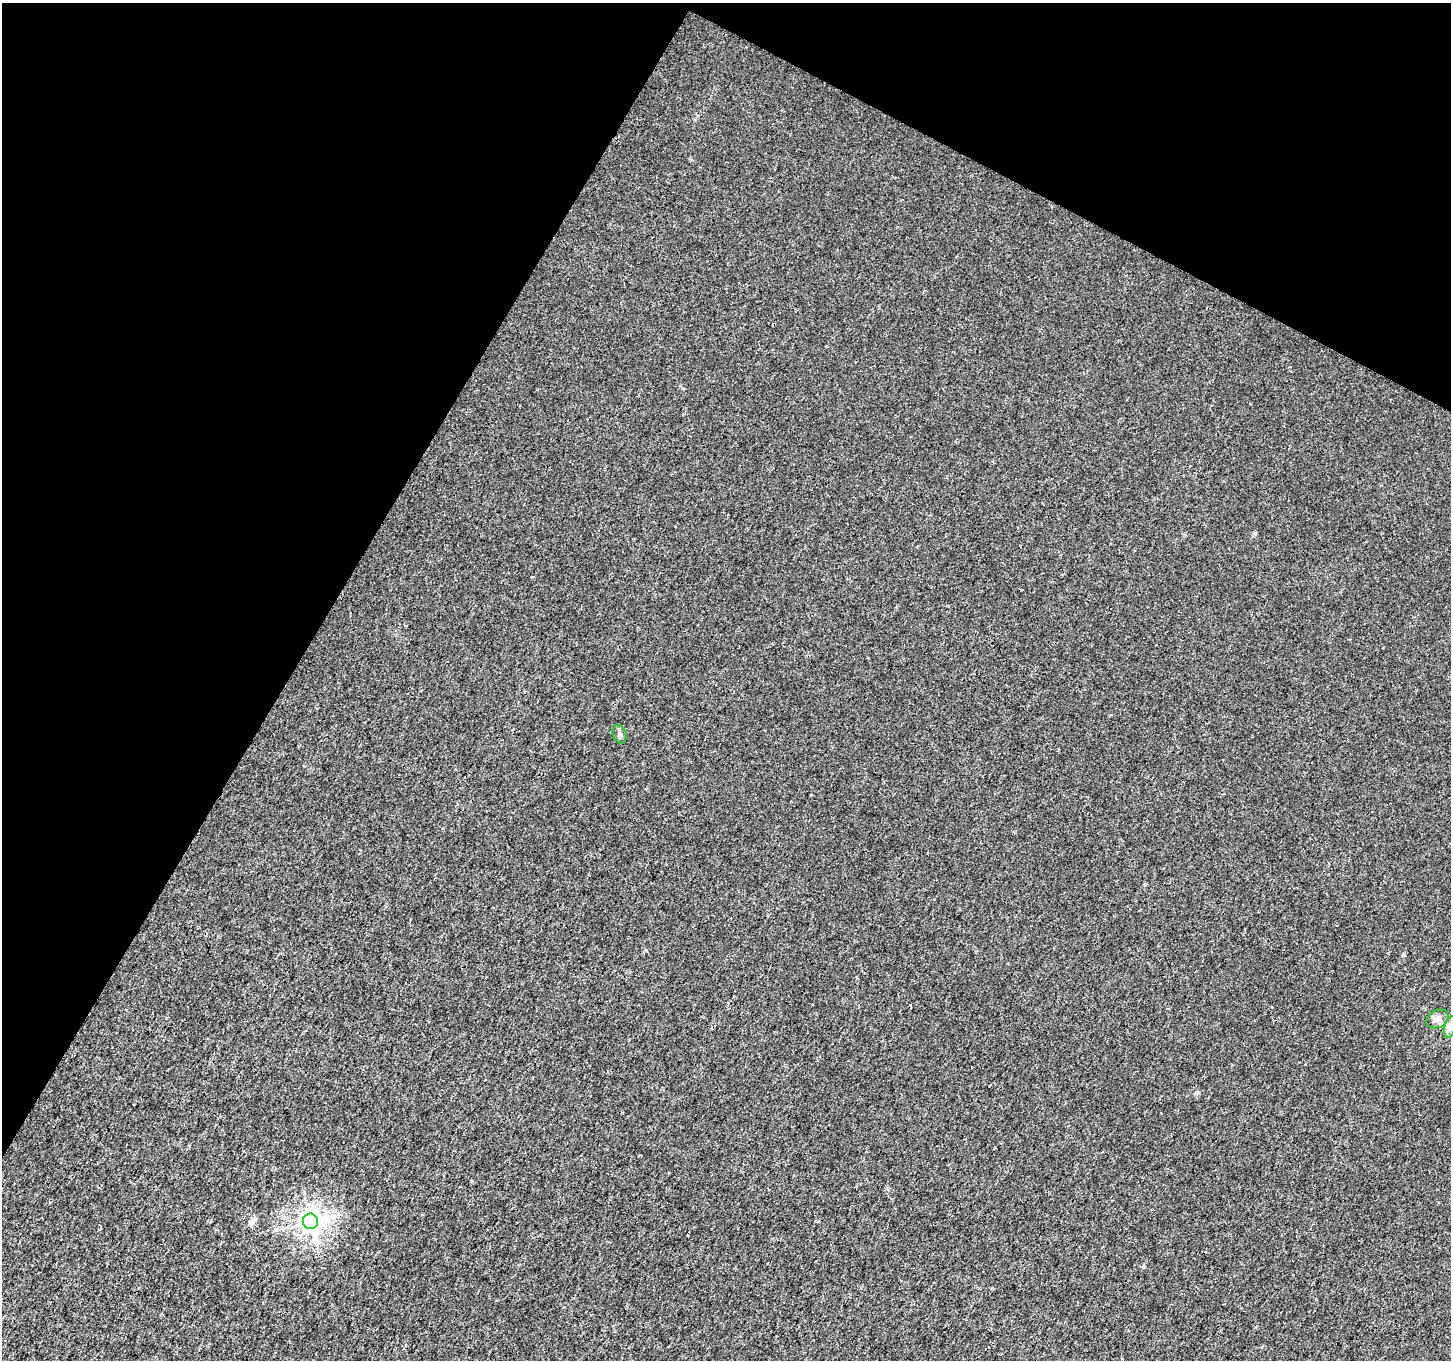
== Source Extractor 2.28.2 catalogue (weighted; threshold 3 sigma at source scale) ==
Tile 2 of 4 x 4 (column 2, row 1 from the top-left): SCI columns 1458-2906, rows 4337-5694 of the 5803 x 5892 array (HDU 1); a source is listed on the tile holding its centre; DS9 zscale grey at full resolution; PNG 1453 x 1362 px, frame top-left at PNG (2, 3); each listed source drawn as its Kron ellipse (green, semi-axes under 4 px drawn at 4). Shown black and unused: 28% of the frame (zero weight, under 3 of 4 exposures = <1% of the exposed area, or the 3 px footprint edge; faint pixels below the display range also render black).
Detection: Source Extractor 2.28.2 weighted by HDU 2 'WHT'; one run over the whole footprint, this tile lists its part. Background 0.00181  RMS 0.0022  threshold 0.00977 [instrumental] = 3 sigma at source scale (4.5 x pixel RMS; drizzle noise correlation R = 1.50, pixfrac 1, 0.0396/0.0396 arcsec/px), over >= 5 px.
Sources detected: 4; all 4 listed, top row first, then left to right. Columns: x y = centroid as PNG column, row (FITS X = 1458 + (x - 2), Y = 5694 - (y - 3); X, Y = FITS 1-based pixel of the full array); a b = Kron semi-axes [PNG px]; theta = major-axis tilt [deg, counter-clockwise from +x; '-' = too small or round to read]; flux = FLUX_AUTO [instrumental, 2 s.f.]
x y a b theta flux
619 734 9 6 -70 0.64
1438 1019 12 8 27 1.3
1450 1027 11 5 79 0.87
310 1221 8 7 - 170
Isophote crosses this tile's border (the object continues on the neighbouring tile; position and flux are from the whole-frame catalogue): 1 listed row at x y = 1450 1027